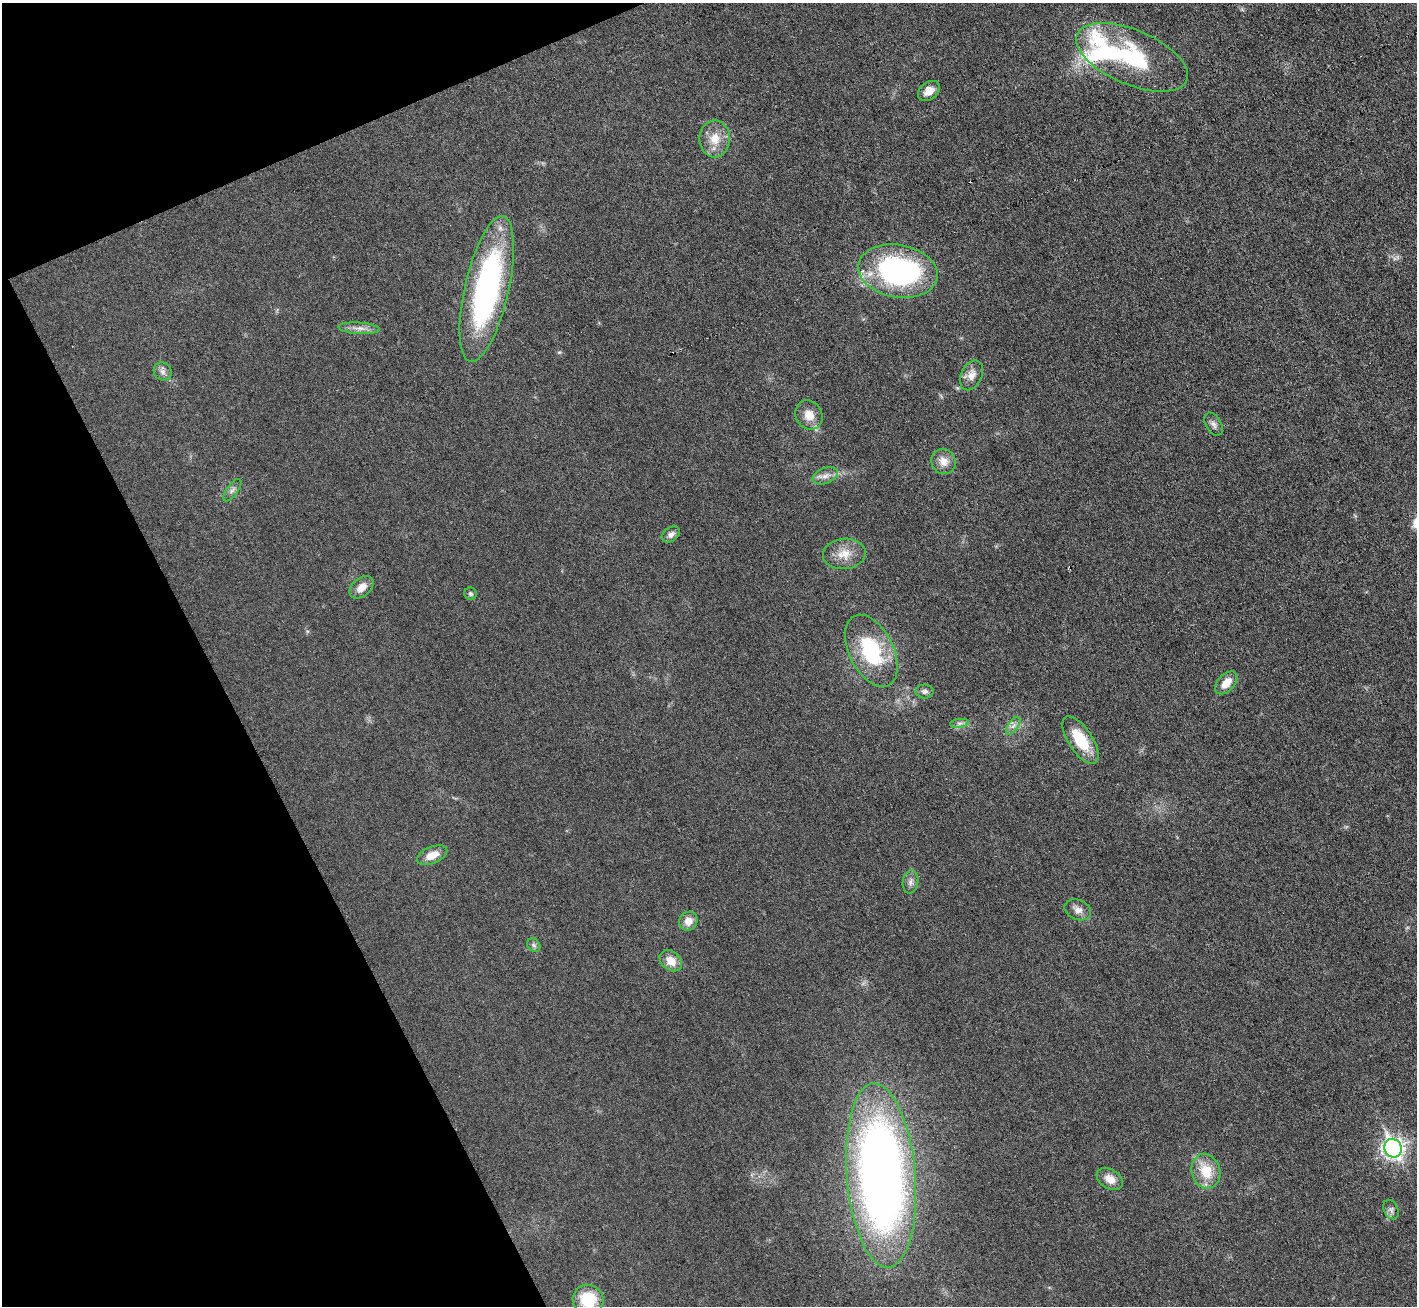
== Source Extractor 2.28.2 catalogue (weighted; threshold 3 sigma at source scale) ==
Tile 5 of 4 x 4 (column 1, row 2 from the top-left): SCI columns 1-1415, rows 2759-4062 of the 5664 x 5653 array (HDU 1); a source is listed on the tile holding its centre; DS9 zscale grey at full resolution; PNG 1419 x 1308 px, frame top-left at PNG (2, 3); each listed source drawn as its Kron ellipse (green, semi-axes under 4 px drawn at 4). Shown black and unused: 20% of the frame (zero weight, under 3 of 6 exposures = <1% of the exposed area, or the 3 px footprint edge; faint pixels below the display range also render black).
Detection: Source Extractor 2.28.2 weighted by HDU 2 'WHT'; one run over the whole footprint, this tile lists its part. Background 0.0264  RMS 0.0037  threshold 0.0152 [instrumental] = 3 sigma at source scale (4.09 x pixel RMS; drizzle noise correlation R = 1.36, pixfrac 0.8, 0.05/0.05 arcsec/px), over >= 5 px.
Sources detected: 40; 1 inside a brighter object's white glare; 1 cosmic-ray / hot-pixel residue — neither listed nor drawn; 3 inside a brighter listed object's ellipse — not listed separately; the other 35 listed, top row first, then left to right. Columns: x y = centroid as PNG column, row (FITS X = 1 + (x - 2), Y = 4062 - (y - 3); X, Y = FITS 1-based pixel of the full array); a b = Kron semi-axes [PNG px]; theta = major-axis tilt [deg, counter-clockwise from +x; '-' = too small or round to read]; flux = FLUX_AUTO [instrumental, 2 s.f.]
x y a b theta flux
1132 57 59 27 -23 35
929 91 12 8 38 3.4
715 139 18 15 89 6
898 271 40 26 -10 74
487 289 74 22 77 89
359 328 20 6 -4 2.3
163 371 9 8 - 1.5
971 375 16 10 64 3.2
809 415 15 13 -60 4.4
1214 424 12 7 -59 1.5
943 461 13 12 - 3.7
825 476 13 8 22 2.3
232 490 13 5 54 1.4
671 534 10 7 34 1.5
844 554 21 15 5 5.6
361 587 14 9 41 3.6
470 594 6 6 - 0.69
871 651 39 22 -63 27
1226 683 13 8 47 4.6
925 691 9 7 -2 1.2
959 723 9 4 8 1
1013 726 10 5 55 1.3
1080 740 27 12 -56 13
432 855 16 8 23 4.6
911 882 11 8 82 1.6
1078 910 14 10 -23 2.2
688 921 9 9 - 3.4
534 945 7 6 - 0.86
671 961 12 9 -38 4.3
1393 1148 9 8 - 170
1206 1171 17 14 -74 9.2
881 1175 92 34 -85 310
1110 1179 14 9 -32 3.7
1391 1210 10 7 -63 1.2
588 1300 15 14 - 13
Isophote crosses this tile's border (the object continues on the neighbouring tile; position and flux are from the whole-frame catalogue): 1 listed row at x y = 588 1300